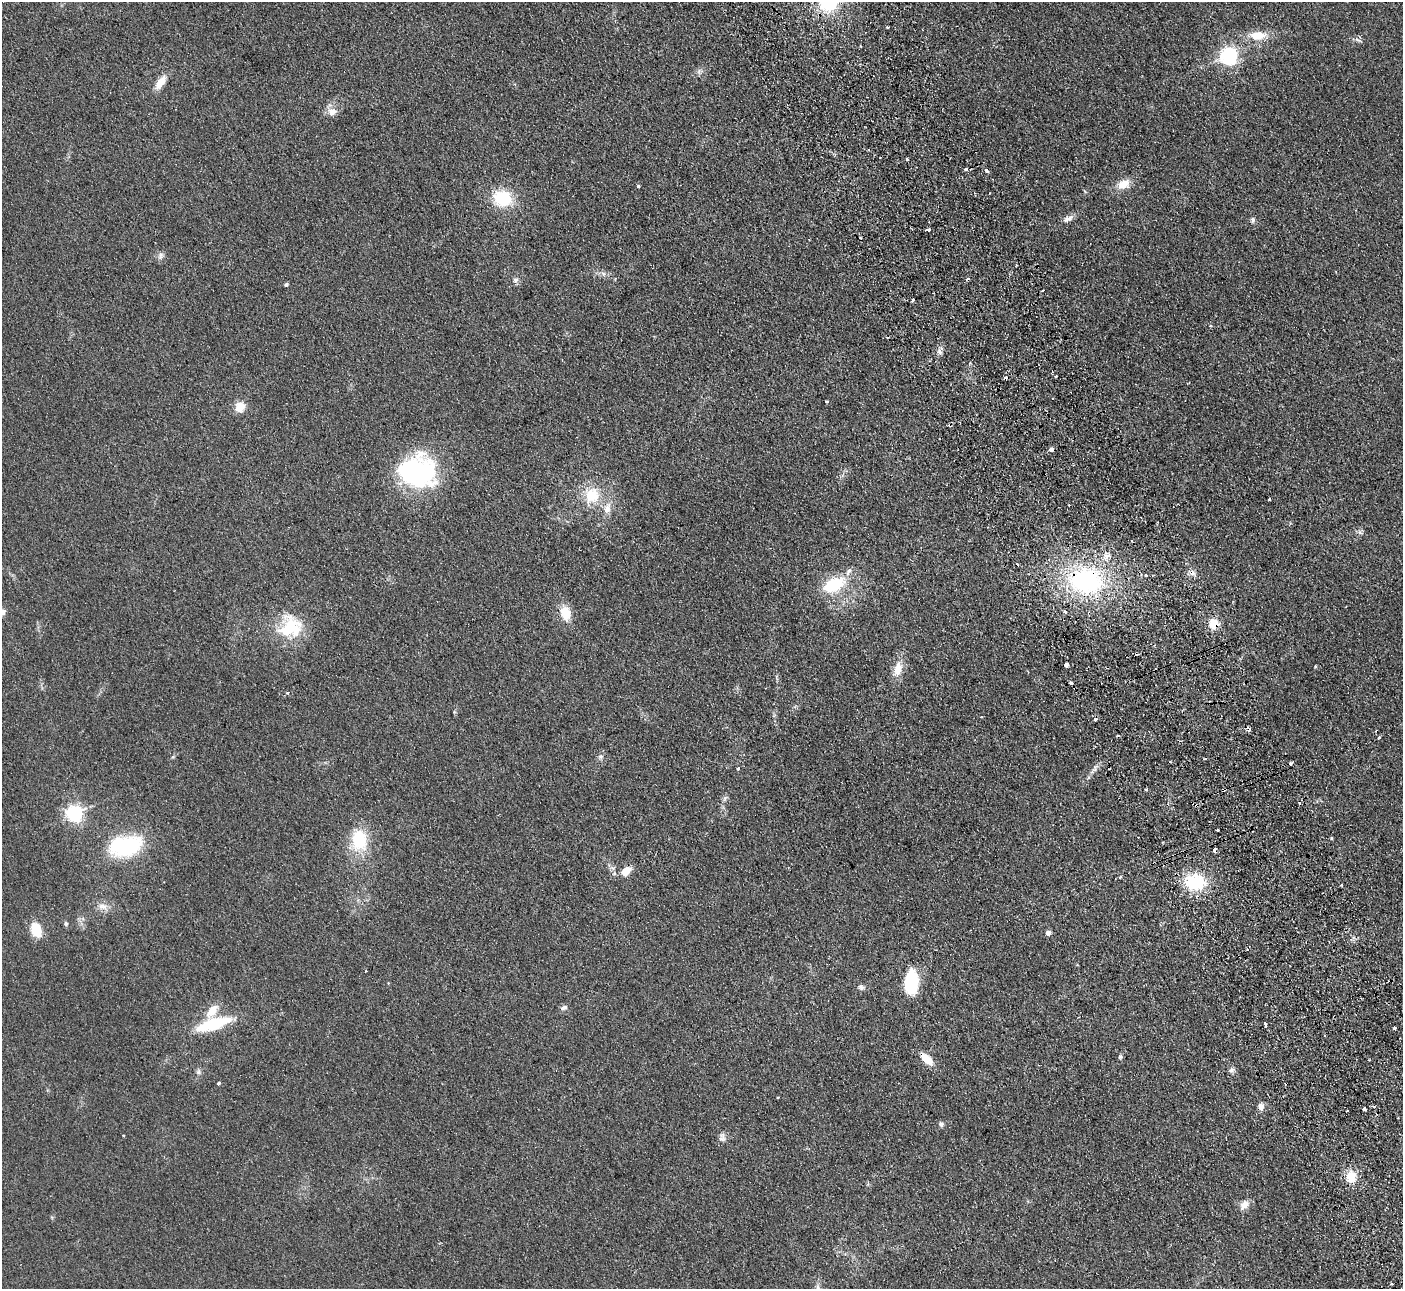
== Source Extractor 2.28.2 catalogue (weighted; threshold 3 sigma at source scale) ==
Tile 6 of 4 x 4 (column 2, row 2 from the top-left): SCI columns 1455-2855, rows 2757-4043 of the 5710 x 5643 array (HDU 1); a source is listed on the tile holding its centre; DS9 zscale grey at full resolution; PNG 1405 x 1291 px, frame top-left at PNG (2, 2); no overlay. Shown black and unused: <1% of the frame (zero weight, under 2 of 3 exposures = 3% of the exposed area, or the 3 px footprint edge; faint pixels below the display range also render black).
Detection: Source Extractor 2.28.2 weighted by HDU 2 'WHT'; one run over the whole footprint, this tile lists its part. Background 0.0981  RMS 0.01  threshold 0.0467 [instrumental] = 3 sigma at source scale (4.5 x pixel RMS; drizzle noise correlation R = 1.50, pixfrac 1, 0.05/0.05 arcsec/px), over >= 5 px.
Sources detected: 107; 2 inside a brighter object's white glare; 12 cosmic-ray / hot-pixel residue — not listed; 2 inside a brighter listed object's ellipse — not listed separately; the other 91 listed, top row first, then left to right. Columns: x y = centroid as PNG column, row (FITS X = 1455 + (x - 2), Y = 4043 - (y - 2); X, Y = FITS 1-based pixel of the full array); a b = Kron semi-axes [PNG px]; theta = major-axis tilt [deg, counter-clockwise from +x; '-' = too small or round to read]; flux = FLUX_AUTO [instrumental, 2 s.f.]
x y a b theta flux
829 2 23 19 42 68
888 27 3 2 - 1.3
1258 35 21 11 1 19
1358 40 10 4 -24 2.5
1229 55 7 6 - 400
699 71 7 6 - 2.9
160 82 17 8 54 13
332 112 12 11 - 9.1
907 159 3 3 - 2.2
966 169 4 3 - 2.9
987 171 5 3 - 2.9
1124 184 17 11 23 13
638 186 3 3 - 1.4
502 198 19 17 -5 44
1068 218 16 7 26 5.4
1253 220 7 6 - 2.4
928 230 3 3 - 10
161 256 10 6 61 3.5
603 274 7 6 - 2.9
515 280 8 6 17 2.8
286 284 4 4 - 1.7
913 300 4 3 - 4.8
1210 326 5 4 - 1.3
1056 376 3 2 - 1.5
1006 378 5 3 - 7.1
827 401 4 3 - 1.1
240 407 9 8 - 15
950 425 4 2 - 1.4
1051 450 4 3 - 7.1
418 472 41 35 -51 140
592 495 20 18 67 30
1269 499 3 3 - 2
607 508 16 10 72 9.8
1360 533 7 4 -19 2
1146 575 4 4 - 2.7
1085 581 41 31 -5 150
833 585 24 14 24 46
1065 611 4 4 - 1.8
565 613 16 11 -77 18
1214 624 11 10 - 14
290 627 31 29 29 49
1066 665 4 3 - 3.6
898 669 18 10 79 15
776 678 9 3 -69 1.5
1071 683 3 3 - 5.7
288 692 4 3 - 8.3
1379 738 3 3 - 4.1
601 757 8 6 2 2.6
1205 759 3 2 - 1.4
1095 767 9 7 57 3.5
738 768 3 3 - 11
1146 789 3 2 - 1.8
725 798 8 5 46 2.2
1299 803 3 3 - 2.3
74 813 6 6 - 330
1218 830 3 2 - 2.5
1138 837 2 2 - 0.76
1331 838 5 3 - 0.88
359 840 26 18 -86 44
127 846 30 18 29 84
1215 850 4 3 - 5.4
626 871 12 8 35 12
1119 877 4 3 - 2.4
1195 882 19 16 -9 56
1341 885 3 3 - 1.5
102 906 13 9 1 7.3
66 924 6 5 - 1.8
36 930 12 8 -69 28
1048 933 5 5 - 4.6
365 971 3 2 - 0.86
911 982 25 13 88 52
861 987 8 6 -13 2.8
564 1008 11 6 22 3
212 1011 19 10 51 15
1265 1023 4 3 - 6.6
213 1024 31 9 17 66
1394 1028 3 3 - 5.1
1120 1057 6 5 - 1.8
927 1059 14 7 -43 17
1232 1070 9 7 58 3.1
198 1072 8 5 86 2.7
218 1083 3 3 - 5.5
1261 1107 9 7 -84 5.1
1364 1109 4 3 - 5.2
1347 1111 3 3 - 2.4
941 1124 7 6 - 2.7
123 1135 4 2 - 0.69
722 1138 11 9 87 4.4
1351 1177 15 12 84 16
1244 1205 14 9 47 7.9
1392 1284 2 2 - 1.1
Overlapping masked pixels (flux is a lower limit): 7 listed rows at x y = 1006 378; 950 425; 1051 450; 1085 581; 1214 624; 1215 850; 927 1059
Isophote crosses this tile's border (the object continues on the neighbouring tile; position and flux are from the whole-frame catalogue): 1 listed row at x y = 829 2
Unlisted compact peaks at least as high as the median listed source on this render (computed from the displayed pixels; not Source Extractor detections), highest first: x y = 939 351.